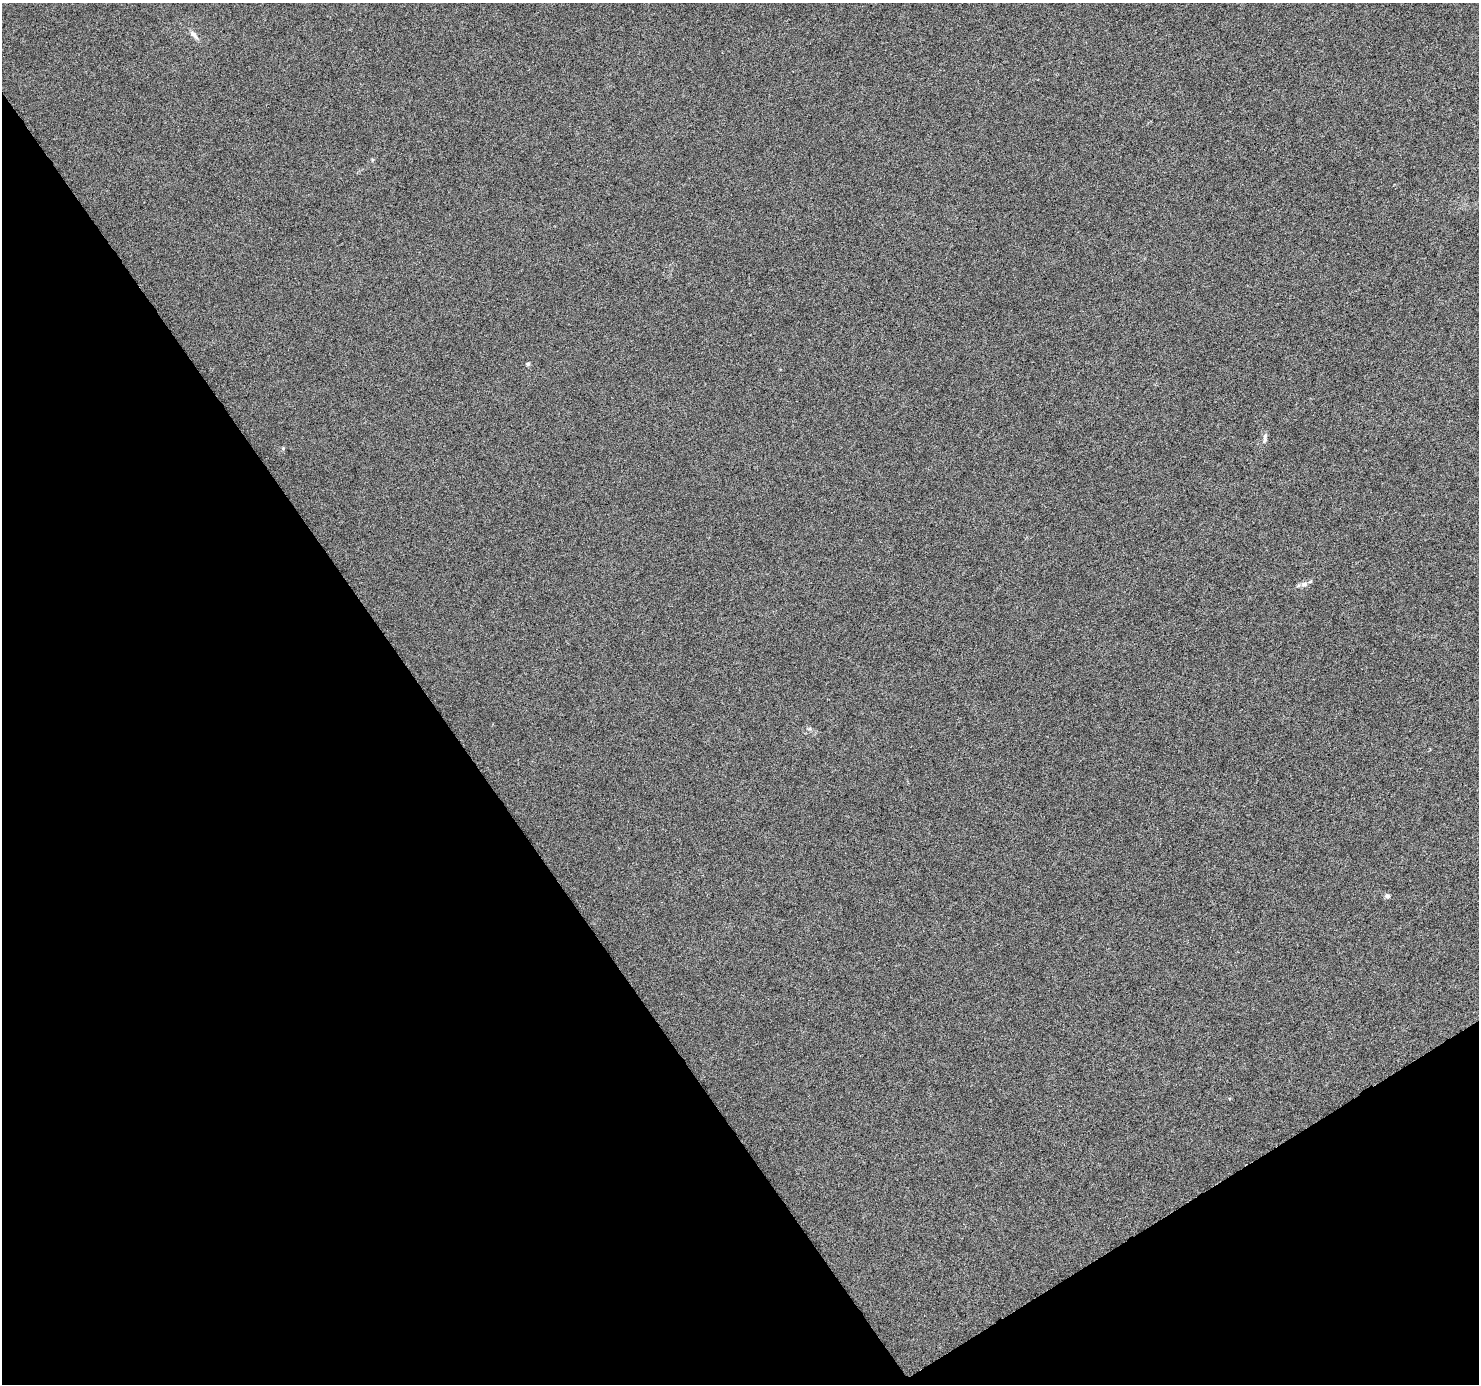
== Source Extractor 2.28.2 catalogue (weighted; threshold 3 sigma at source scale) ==
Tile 14 of 4 x 4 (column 2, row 4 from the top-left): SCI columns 1478-2954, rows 121-1502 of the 5911 x 5828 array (HDU 1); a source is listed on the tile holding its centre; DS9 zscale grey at full resolution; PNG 1481 x 1386 px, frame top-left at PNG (2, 3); no overlay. Shown black and unused: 34% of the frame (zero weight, under 4 of 8 exposures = <1% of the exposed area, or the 3 px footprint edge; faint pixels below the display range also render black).
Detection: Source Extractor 2.28.2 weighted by HDU 2 'WHT'; one run over the whole footprint, this tile lists its part. Background -2.55e-04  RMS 0.0013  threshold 0.00521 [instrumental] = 3 sigma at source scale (4.09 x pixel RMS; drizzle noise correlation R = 1.36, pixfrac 0.8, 0.0396/0.0396 arcsec/px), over >= 5 px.
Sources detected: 5; all 5 listed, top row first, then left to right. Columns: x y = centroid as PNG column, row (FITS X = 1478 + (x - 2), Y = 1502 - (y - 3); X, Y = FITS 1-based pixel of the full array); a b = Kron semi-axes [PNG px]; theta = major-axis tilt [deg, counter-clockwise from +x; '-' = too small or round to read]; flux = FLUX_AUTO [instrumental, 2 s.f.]
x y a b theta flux
194 35 12 5 -48 0.43
528 364 5 4 - 0.17
1265 436 9 5 61 0.31
1304 584 9 7 15 0.45
1387 896 7 5 -33 0.23